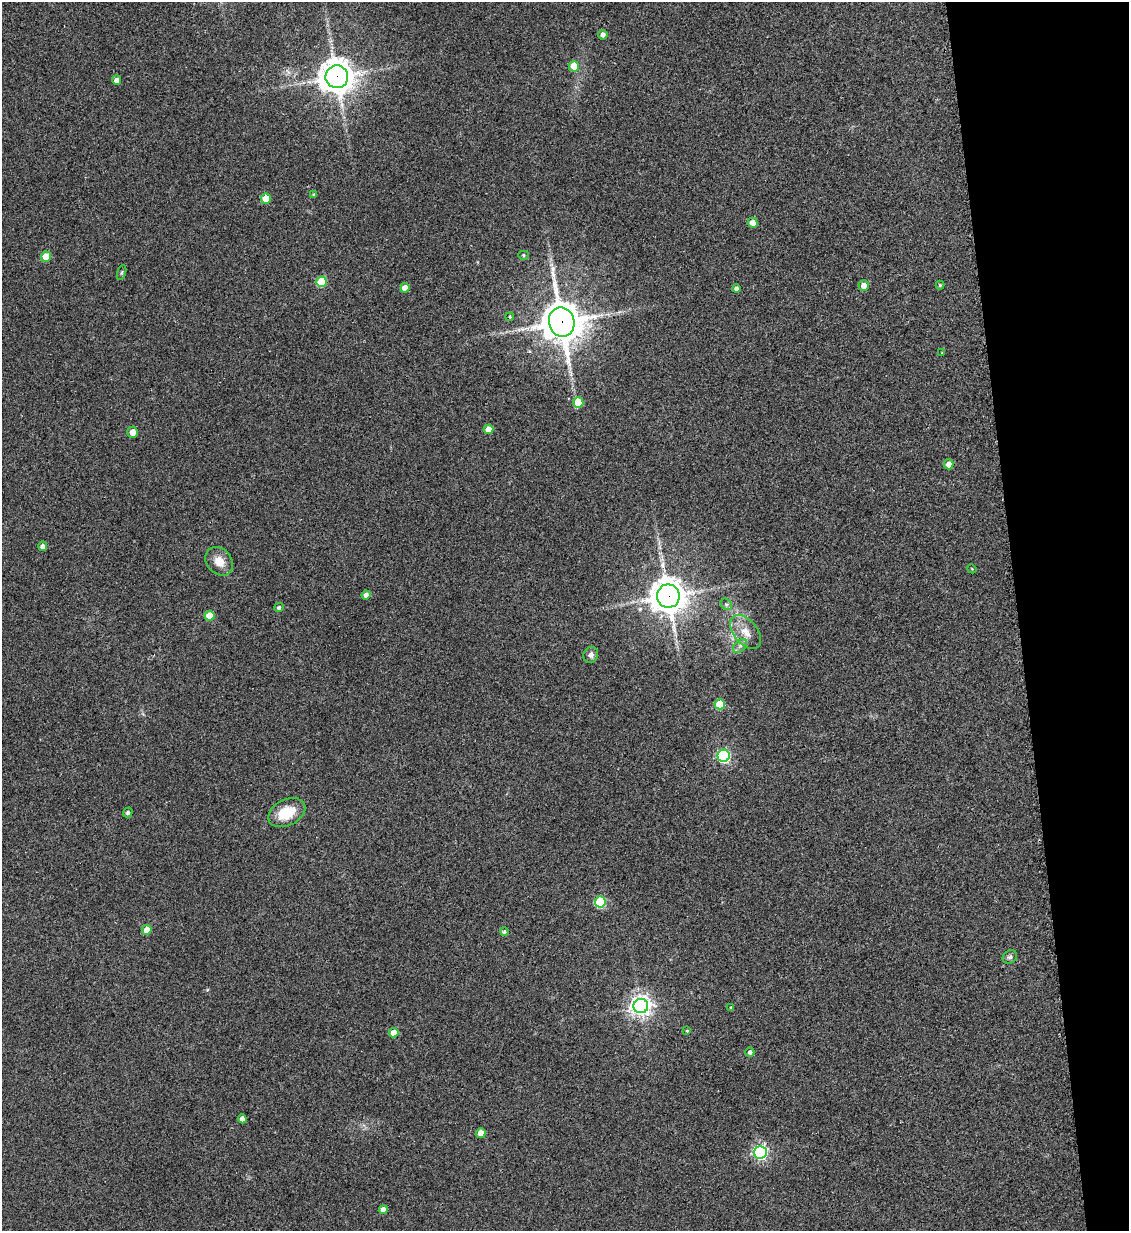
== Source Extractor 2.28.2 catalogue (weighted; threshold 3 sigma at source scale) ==
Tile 12 of 4 x 4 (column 4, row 3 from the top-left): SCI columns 3530-4656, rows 1242-2470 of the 4909 x 4937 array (HDU 1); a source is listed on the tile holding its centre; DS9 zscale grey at full resolution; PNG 1131 x 1233 px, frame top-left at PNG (2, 2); each listed source drawn as its Kron ellipse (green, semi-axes under 4 px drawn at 4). Shown black and unused: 10% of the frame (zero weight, under 2 of 3 exposures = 1% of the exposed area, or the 3 px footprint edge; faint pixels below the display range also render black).
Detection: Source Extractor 2.28.2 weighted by HDU 2 'WHT'; one run over the whole footprint, this tile lists its part. Background 0.0794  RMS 0.0076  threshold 0.0344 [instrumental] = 3 sigma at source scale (4.5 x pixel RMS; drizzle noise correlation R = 1.50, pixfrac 1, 0.05/0.05 arcsec/px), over >= 5 px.
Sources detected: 50; all 50 listed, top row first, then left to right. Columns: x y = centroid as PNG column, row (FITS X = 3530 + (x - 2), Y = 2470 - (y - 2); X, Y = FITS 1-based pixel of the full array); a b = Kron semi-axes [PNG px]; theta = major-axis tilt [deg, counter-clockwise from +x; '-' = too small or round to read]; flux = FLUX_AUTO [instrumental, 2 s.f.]
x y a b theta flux
603 35 5 4 - 3.5
574 66 5 5 - 12
337 77 11 11 - 1300
117 80 4 4 - 4
314 195 4 4 - 1.4
266 198 5 5 - 15
753 223 5 5 - 7.3
523 255 5 4 - 1.1
46 257 5 5 - 17
122 272 8 3 71 0.93
321 282 5 5 - 33
864 285 5 5 - 6.1
940 285 4 4 - 0.97
405 288 5 4 - 7.6
736 289 4 4 - 2.6
510 317 4 4 - 1.3
562 322 15 13 -77 2200
942 353 4 3 - 0.47
578 402 5 5 - 21
488 429 5 4 - 7.6
132 432 5 5 - 6.5
949 464 5 5 - 5.8
43 546 5 4 - 3.9
219 561 15 12 -47 9.9
972 569 4 3 - 0.65
366 595 4 4 - 3.5
668 596 11 11 - 1400
726 604 6 5 - 1.6
279 608 5 4 - 1.8
210 616 5 5 - 18
746 632 20 11 -51 11
740 646 8 5 44 2.5
591 655 8 7 - 2.9
720 704 5 5 - 29
724 756 6 6 - 130
128 812 5 4 - 2
287 813 19 13 27 20
600 902 5 5 - 56
147 930 5 4 - 11
504 932 4 4 - 1.4
1010 957 7 6 - 2.1
641 1006 7 7 - 510
731 1007 4 3 - 0.72
687 1031 4 3 - 0.83
394 1033 5 4 - 10
750 1052 5 4 - 2.2
242 1119 4 4 - 4.2
481 1133 5 4 - 11
760 1152 6 6 - 180
383 1210 4 4 - 6.1
Overlapping masked pixels (flux is a lower limit): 3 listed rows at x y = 337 77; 562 322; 668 596